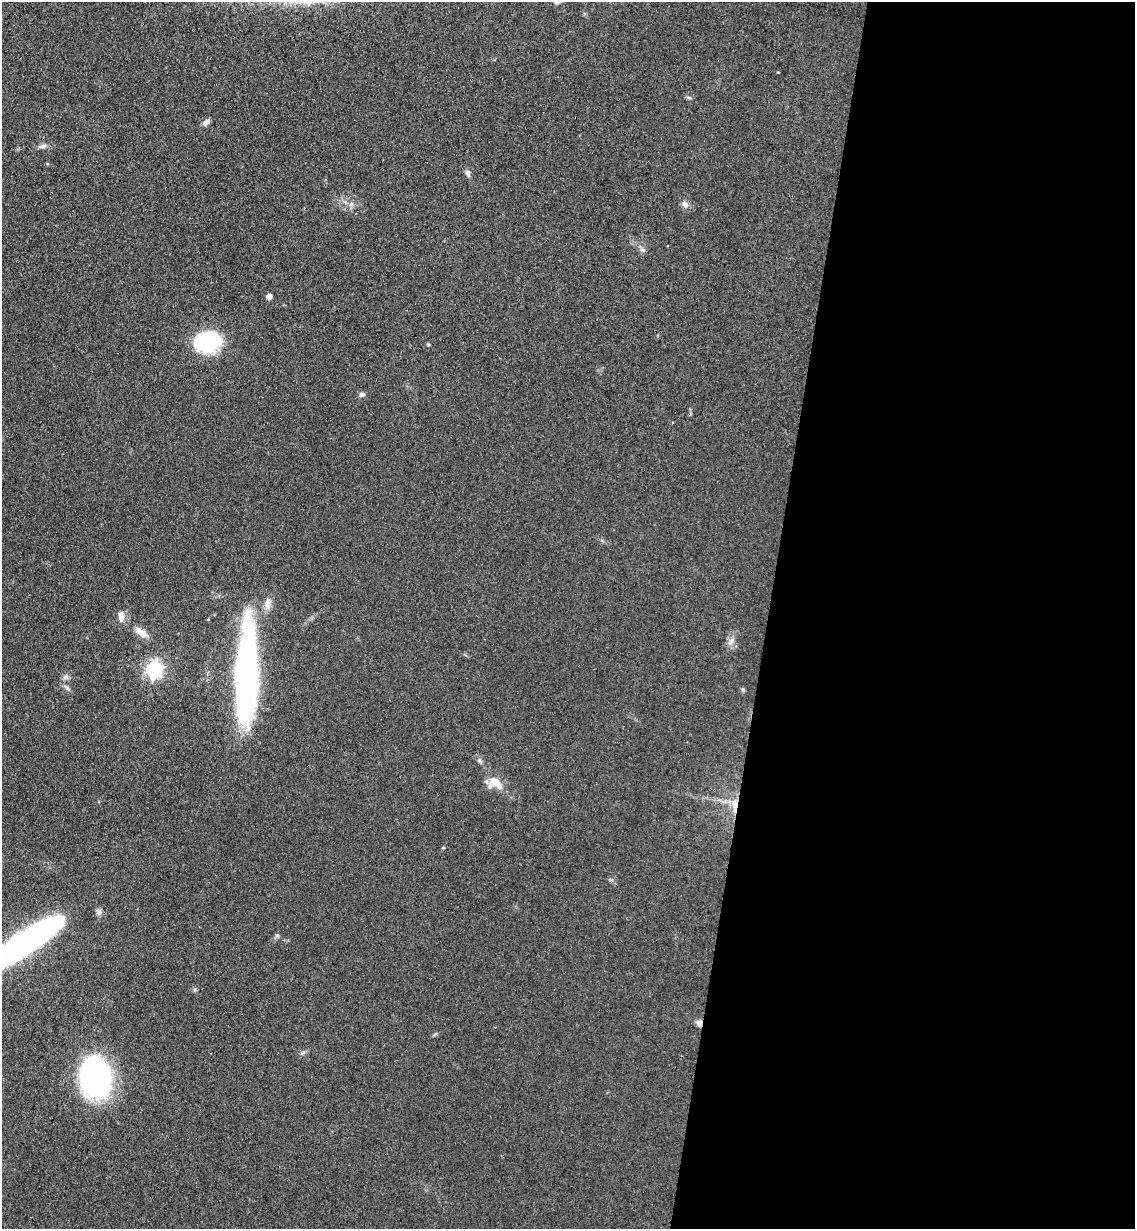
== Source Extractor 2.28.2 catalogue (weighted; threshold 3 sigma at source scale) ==
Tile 12 of 4 x 4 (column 4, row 3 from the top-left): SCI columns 3692-4824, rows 1242-2468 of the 5000 x 4935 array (HDU 1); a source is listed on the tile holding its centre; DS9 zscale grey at full resolution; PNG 1137 x 1231 px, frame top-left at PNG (2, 2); no overlay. Shown black and unused: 32% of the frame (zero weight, under 3 of 4 exposures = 5% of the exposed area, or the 3 px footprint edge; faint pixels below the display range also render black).
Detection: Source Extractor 2.28.2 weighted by HDU 2 'WHT'; one run over the whole footprint, this tile lists its part. Background 0.112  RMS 0.0077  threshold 0.0347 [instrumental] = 3 sigma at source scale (4.5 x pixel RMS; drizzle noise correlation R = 1.50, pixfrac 1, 0.05/0.05 arcsec/px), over >= 5 px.
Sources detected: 25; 1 inside a brighter object's white glare — not listed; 1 inside a brighter listed object's ellipse — not listed separately; the other 23 listed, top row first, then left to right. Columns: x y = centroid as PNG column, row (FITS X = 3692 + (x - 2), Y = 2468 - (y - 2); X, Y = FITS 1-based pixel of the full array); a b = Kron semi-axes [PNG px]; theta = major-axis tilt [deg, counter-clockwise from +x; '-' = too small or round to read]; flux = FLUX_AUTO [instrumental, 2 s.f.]
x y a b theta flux
206 122 9 6 33 3.2
43 146 10 6 15 2.5
468 173 9 6 -79 2.5
351 204 5 5 - 1.7
685 204 8 7 - 3.3
643 250 6 6 - 1.8
269 297 4 4 - 4.7
208 341 31 22 2 54
361 395 7 6 - 1.8
268 604 15 8 -85 5.2
121 616 14 7 -88 5.4
141 632 19 9 -37 7.6
731 641 11 5 60 3.2
154 670 7 6 - 220
246 674 88 19 88 260
66 677 8 7 - 2.4
496 783 20 10 -38 11
735 804 11 8 -75 5.9
99 912 8 7 - 2.5
26 942 87 19 34 210
699 1023 7 7 - 3
303 1053 9 4 31 1.6
96 1078 37 27 -85 160
Overlapping masked pixels (flux is a lower limit): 2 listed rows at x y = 735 804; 699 1023
Isophote crosses this tile's border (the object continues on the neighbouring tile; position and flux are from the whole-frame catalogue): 1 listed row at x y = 26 942
Unlisted compact peaks at least as high as the median listed source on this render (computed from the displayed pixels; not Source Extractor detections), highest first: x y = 479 760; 277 935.